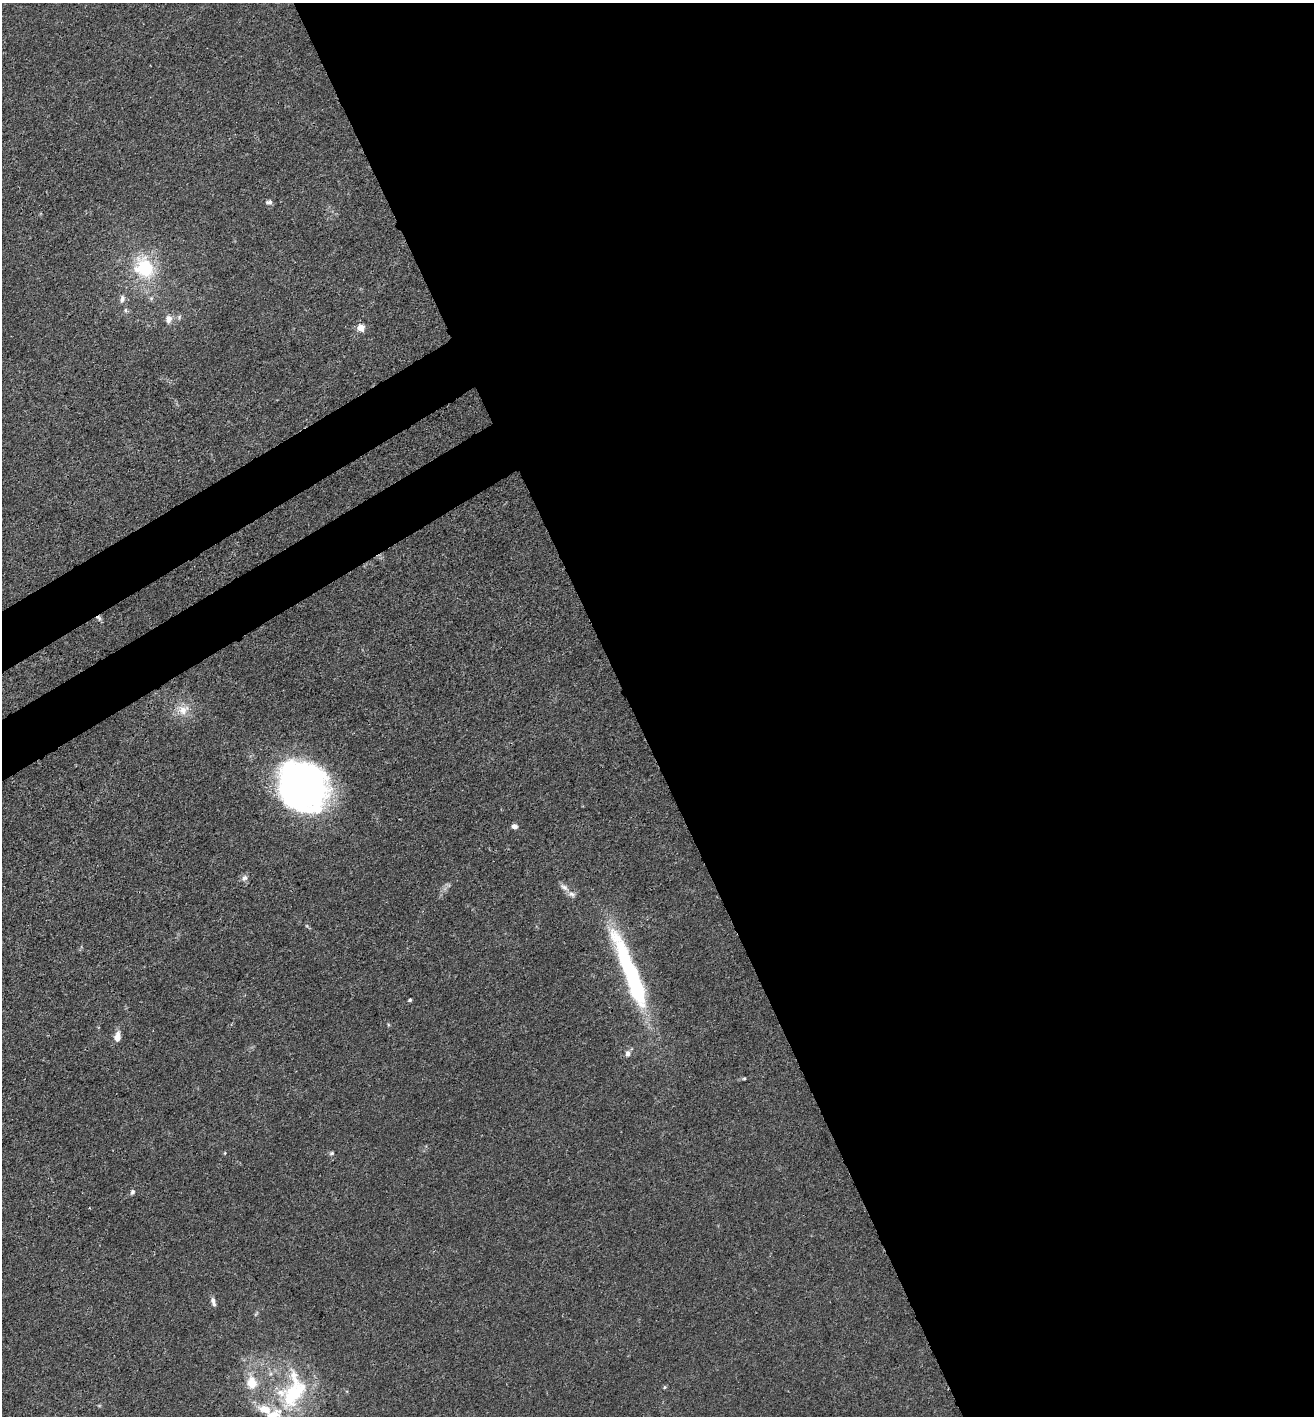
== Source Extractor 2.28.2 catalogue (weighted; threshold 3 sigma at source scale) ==
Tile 8 of 4 x 4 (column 4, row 2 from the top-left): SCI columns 4135-5446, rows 2912-4325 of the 5777 x 5823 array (HDU 1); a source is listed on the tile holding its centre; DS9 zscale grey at full resolution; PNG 1316 x 1418 px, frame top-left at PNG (2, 3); no overlay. Shown black and unused: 55% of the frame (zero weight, under 3 of 4 exposures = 7% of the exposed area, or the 3 px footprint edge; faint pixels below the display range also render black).
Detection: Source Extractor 2.28.2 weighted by HDU 2 'WHT'; one run over the whole footprint, this tile lists its part. Background 0.027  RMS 0.003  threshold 0.0137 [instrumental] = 3 sigma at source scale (4.5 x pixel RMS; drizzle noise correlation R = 1.50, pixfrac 1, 0.05/0.05 arcsec/px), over >= 5 px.
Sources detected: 29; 1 inside a brighter object's white glare — not listed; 4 inside a brighter listed object's ellipse — not listed separately; the other 24 listed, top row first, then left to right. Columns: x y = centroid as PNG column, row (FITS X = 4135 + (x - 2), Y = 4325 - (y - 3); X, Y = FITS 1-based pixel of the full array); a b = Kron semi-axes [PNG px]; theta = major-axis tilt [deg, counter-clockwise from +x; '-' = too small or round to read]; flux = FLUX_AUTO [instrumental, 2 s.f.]
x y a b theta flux
269 202 9 5 6 0.85
145 268 22 19 -56 18
151 298 7 5 69 0.65
122 299 11 6 80 1.1
125 310 6 5 - 0.55
168 319 11 9 79 2
361 328 6 6 - 3.8
99 618 8 6 -59 0.8
183 710 16 14 -2 4.6
302 787 47 43 -55 130
514 826 5 5 - 1.8
244 878 8 8 - 1.1
564 887 13 6 -35 1.5
631 971 97 15 -65 47
410 1000 4 3 - 0.44
117 1037 10 6 84 3
628 1053 9 7 87 1.2
744 1078 5 4 - 0.34
332 1153 6 4 16 0.5
132 1192 7 5 62 0.7
213 1302 12 5 -74 1.2
252 1383 17 13 -84 6
664 1387 6 4 89 0.34
294 1392 53 27 71 29
Overlapping masked pixels (flux is a lower limit): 1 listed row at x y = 99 618